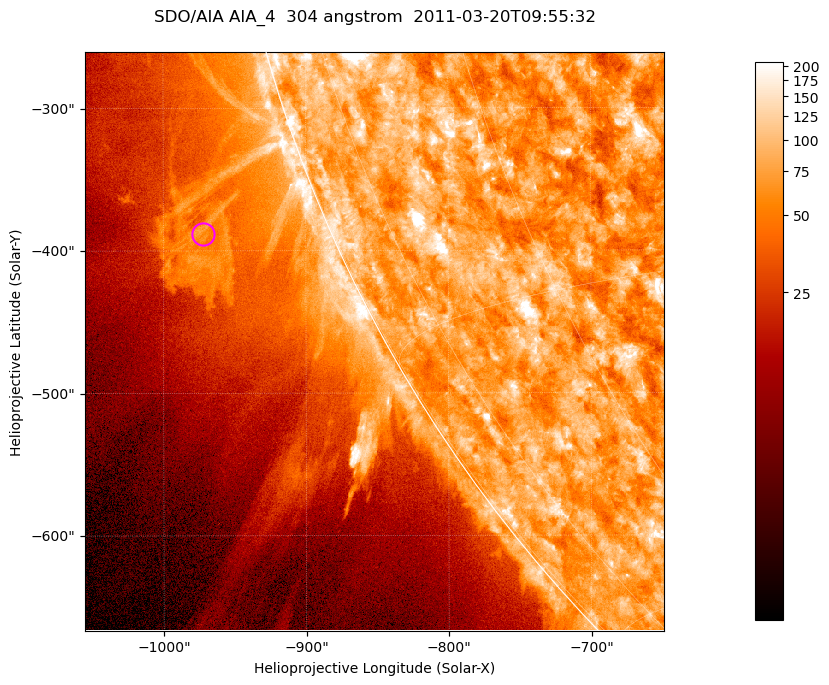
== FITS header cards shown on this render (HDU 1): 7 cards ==
TELESCOP= 'SDO/AIA '           / For AIA: SDO/AIA
INSTRUME= 'AIA_4   '           / For AIA: AIA_ATA1, AIA_ATA2, AIA_ATA3 or AIA_AT
WAVELNTH=                  304 / [angstrom] Wavelength
WAVEUNIT= 'angstrom'           / Wavelength unit: angstrom
DATE-OBS= '2011-03-20T09:55:32.126' / [ISO] Date when observation started; ISO 8
CTYPE1  = 'HPLN-TAN'           / CTYPE1; Typically HPLN
CTYPE2  = 'HPLT-TAN'           / CTYPE2; Typically HPLT

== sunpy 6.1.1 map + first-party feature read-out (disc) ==
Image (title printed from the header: SDO/AIA AIA_4  304 angstrom  2011-03-20T09:55:32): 677 x 677 px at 0.6 arcsec/px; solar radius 964 arcsec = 1606 px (partial field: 2.6% of the solar disc is inside the frame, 46% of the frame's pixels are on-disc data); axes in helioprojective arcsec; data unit not stated in the header (colour bar unlabelled)
Orientation: roll -0.132 deg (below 1 deg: not rotated)
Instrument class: DISC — disc imager (sunpy class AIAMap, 304 A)
Bright regions (active regions / flare kernels): reference = the on-disc median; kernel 5 px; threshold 5 sigma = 123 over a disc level ~73.6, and >= 1.15x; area >= 458 px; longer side >= 8 px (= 4.8 arcsec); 0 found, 0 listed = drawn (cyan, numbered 1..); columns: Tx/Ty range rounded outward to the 2 arcsec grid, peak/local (2 s.f.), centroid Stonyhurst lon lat
Off-limb structures (1.02-1.3 R_sun): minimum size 229 px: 8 found; the strongest spans PA ~110..115 deg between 1.02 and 1.13 R_sun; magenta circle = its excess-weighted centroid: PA ~110 deg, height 1.09 R_sun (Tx ~-972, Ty ~-388 arcsec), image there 2.4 x the reference